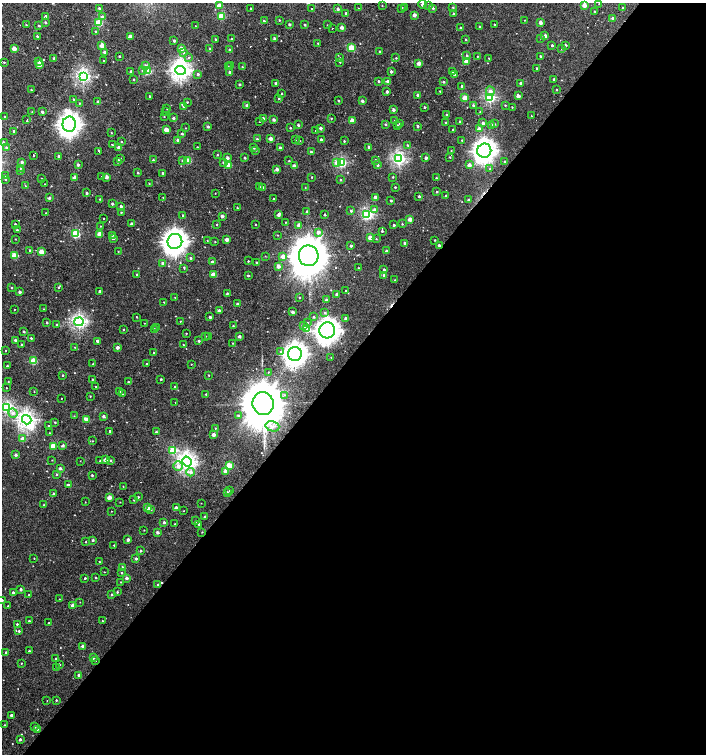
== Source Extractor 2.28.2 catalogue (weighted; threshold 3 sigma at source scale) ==
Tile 12 of 4 x 4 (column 4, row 3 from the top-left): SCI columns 4387-5794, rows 1506-3008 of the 6023 x 6013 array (HDU 1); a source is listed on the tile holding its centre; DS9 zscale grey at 2 x 2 block average (1 PNG px = mean of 2 x 2 image px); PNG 708 x 756 px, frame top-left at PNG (2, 3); each listed source drawn as its Kron ellipse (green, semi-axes under 4 px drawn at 4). Shown black and unused: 53% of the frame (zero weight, under 2 of 3 exposures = <1% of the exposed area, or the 3 px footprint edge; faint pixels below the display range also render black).
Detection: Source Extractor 2.28.2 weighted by HDU 2 'WHT'; one run over the whole footprint, this tile lists its part. Background 0.00103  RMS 0.0032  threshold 0.0145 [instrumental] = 3 sigma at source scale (4.5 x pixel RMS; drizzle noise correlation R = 1.50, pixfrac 1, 0.0396/0.0396 arcsec/px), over >= 5 px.
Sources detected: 528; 2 inside a brighter object's white glare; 14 cosmic-ray / hot-pixel residue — neither listed nor drawn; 2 inside a brighter listed object's ellipse — not listed separately; of the other 510, all 500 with FLUX_AUTO >= 0.258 (the completeness limit of this list) listed and drawn (10 fainter detections not listed), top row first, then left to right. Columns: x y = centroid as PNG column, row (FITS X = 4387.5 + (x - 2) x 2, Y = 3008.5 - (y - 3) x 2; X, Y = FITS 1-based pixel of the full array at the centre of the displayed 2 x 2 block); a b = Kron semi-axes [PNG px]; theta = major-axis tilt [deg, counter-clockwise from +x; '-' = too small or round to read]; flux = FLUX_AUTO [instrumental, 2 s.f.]
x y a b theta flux
423 4 4 2 - 2.1
599 4 2 2 - 0.27
429 5 2 2 - 0.95
584 5 3 2 - 6.3
219 6 2 2 - 7.3
382 6 2 2 - 0.37
405 7 3 2 - 0.54
453 7 3 2 - 0.71
99 8 2 2 - 1.2
251 8 2 2 - 0.69
358 8 2 2 - 1.2
402 8 3 2 - 0.61
433 8 2 2 - 1.1
622 8 2 2 - 0.67
312 9 2 2 - 0.59
338 9 3 2 - 2.1
595 11 2 2 - 0.53
346 13 2 2 - 1.6
453 14 2 2 - 1.1
414 15 2 2 - 4
221 16 3 3 - 20
46 17 2 2 - 5.2
102 17 3 2 - 1.8
612 18 3 2 - 1.4
279 20 2 2 - 0.58
525 20 2 2 - 0.26
264 21 2 2 - 1.2
45 22 3 2 - 1.1
99 23 3 3 - 30
540 23 3 2 - 3.3
289 24 2 2 - 1.2
494 24 2 2 - 0.46
26 25 2 2 - 0.55
305 25 2 2 - 1
327 25 2 2 - 0.28
39 26 3 2 - 0.93
195 26 2 2 - 0.41
342 27 2 2 - 4.6
479 27 3 2 - 0.83
332 28 2 2 - 1.4
460 28 2 2 - 0.76
95 31 2 2 - 0.58
37 36 2 2 - 1.1
545 36 3 2 - 5
130 37 2 2 - 7.3
541 38 3 3 - 0.77
215 39 2 2 - 0.99
231 39 2 2 - 0.69
274 39 2 2 - 1.7
465 39 2 2 - 0.98
174 41 2 2 - 1.8
318 43 2 2 - 0.52
102 45 2 2 - 9.6
552 45 2 2 - 1.2
565 45 2 2 - 1.6
181 48 3 2 - 5.5
351 48 3 3 - 20
14 49 2 2 - 9.2
210 49 2 2 - 1.1
562 49 2 2 - 0.37
229 50 2 2 - 1.6
380 51 2 2 - 0.85
104 52 2 2 - 2.4
184 53 3 3 - 0.93
119 56 2 2 - 0.69
467 56 3 2 - 1.1
477 56 2 2 - 0.5
540 56 2 2 - 1
189 57 2 2 - 0.85
340 58 3 3 - 0.72
396 58 2 2 - 0.47
489 58 2 2 - 0.48
54 59 3 2 - 1.3
39 61 3 3 - 1.3
104 61 2 2 - 0.63
466 61 3 2 - 6.5
4 62 3 2 - 0.68
340 62 2 2 - 0.55
419 63 2 2 - 5.6
39 65 2 2 - 7.4
145 65 4 3 - 1.3
228 66 3 2 - 0.7
231 66 2 2 - 0.67
242 67 3 2 - 0.59
537 68 2 2 - 1.1
143 70 3 3 - 1.2
180 70 5 4 - 260
131 71 2 2 - 1.7
147 71 3 3 - 42
230 72 2 2 - 1.9
391 72 2 2 - 1.8
452 72 2 2 - 1.2
198 74 3 3 - 1.4
455 75 2 2 - 3
83 76 3 3 - 130
134 79 2 2 - 0.73
554 79 3 2 - 1.2
378 81 2 2 - 0.86
388 81 2 2 - 2
443 82 2 2 - 0.98
276 83 2 2 - 2.1
521 83 2 2 - 2.1
240 84 2 2 - 0.97
462 86 2 2 - 1.4
31 90 2 2 - 0.66
557 90 2 2 - 0.49
440 91 2 2 - 0.51
490 91 5 4 - 3.1
387 92 2 2 - 2.1
282 94 3 2 - 0.47
418 95 2 2 - 2.2
150 96 2 2 - 0.93
518 96 2 2 - 4.4
490 97 3 3 - 80
279 98 2 2 - 0.87
465 98 3 3 - 15
73 99 2 2 - 0.65
338 100 2 2 - 0.73
362 101 2 2 - 1.9
98 102 2 2 - 2.4
187 102 2 2 - 0.57
79 103 2 2 - 0.42
473 105 3 2 - 1
505 105 2 2 - 0.57
184 106 3 2 - 1.6
247 106 2 2 - 3.3
424 107 2 2 - 0.87
512 107 2 2 - 0.39
167 109 2 2 - 0.43
393 110 2 2 - 2.7
32 112 2 2 - 0.41
42 112 2 2 - 1.6
166 112 2 2 - 0.54
480 112 2 2 - 0.28
446 114 3 2 - 0.47
5 116 2 2 - 0.6
531 116 2 2 - 0.32
164 117 2 2 - 0.33
173 118 2 2 - 1.9
263 118 2 2 - 2.7
331 118 2 2 - 0.54
27 120 2 2 - 0.76
274 120 2 2 - 2.4
352 120 2 2 - 5.6
394 120 2 2 - 0.3
259 122 2 2 - 0.29
460 122 2 2 - 1.4
446 123 2 2 - 0.71
483 123 3 2 - 2.3
69 124 7 6 - 420
386 124 2 2 - 1.2
400 124 3 3 - 0.62
494 124 3 2 - 0.63
298 125 2 2 - 1.3
397 125 3 2 - 0.52
492 125 3 2 - 3.9
208 126 2 2 - 1.8
418 126 2 2 - 1.1
185 128 2 2 - 0.34
290 128 2 2 - 0.75
320 128 2 2 - 2.3
479 129 3 2 - 6.8
166 130 2 2 - 8
453 130 2 2 - 0.79
14 131 2 2 - 1
316 131 2 2 - 0.47
111 133 3 2 - 0.47
182 134 2 2 - 1.4
257 139 3 3 - 1.2
271 139 2 2 - 4.6
295 139 2 2 - 0.72
178 140 2 2 - 2.6
321 140 2 2 - 3
462 140 2 2 - 0.59
300 141 2 2 - 0.29
344 141 2 2 - 0.77
121 142 3 2 - 0.57
4 143 3 2 - 1.3
112 145 3 2 - 0.63
407 145 3 2 - 0.68
119 147 2 2 - 6.3
197 147 2 2 - 0.53
369 147 2 2 - 1.4
6 148 2 2 - 0.84
254 148 3 2 - 0.83
280 148 2 2 - 1.8
99 151 3 2 - 0.91
255 151 2 2 - 0.44
451 151 2 2 - 0.37
484 151 7 7 - 440
311 152 2 2 - 1.4
34 155 2 2 - 2.5
217 155 2 2 - 0.59
59 156 2 2 - 2.4
450 157 2 2 - 0.48
227 158 3 2 - 2.6
245 158 2 2 - 1
399 158 4 4 - 120
426 158 2 2 - 2.8
121 159 2 2 - 0.52
153 160 2 2 - 1.3
375 160 2 2 - 1.3
182 161 3 3 - 1.2
188 161 3 3 - 14
289 161 3 2 - 0.52
22 162 2 2 - 2.1
117 162 2 2 - 0.81
505 162 2 2 - 1.4
223 163 3 2 - 0.78
337 163 4 3 - 3.7
341 163 3 3 - 69
78 165 2 2 - 2
229 165 3 2 - 9.3
378 165 2 2 - 1.3
469 165 3 2 - 4.1
294 166 2 2 - 6
20 168 3 2 - 0.46
277 169 2 2 - 3.1
490 169 3 3 - 1.1
20 171 2 2 - 0.79
138 173 3 2 - 0.86
163 173 3 2 - 1
5 175 3 2 - 0.84
75 177 2 2 - 7
102 177 2 2 - 0.47
106 177 3 2 - 3.4
312 177 2 2 - 0.57
393 177 3 2 - 0.62
436 178 2 2 - 0.68
5 179 3 3 - 1
42 179 2 2 - 0.7
340 180 2 2 - 0.76
149 183 2 2 - 0.44
45 184 2 2 - 0.27
25 186 2 2 - 0.43
260 187 3 2 - 0.44
305 187 2 2 - 0.36
395 187 2 2 - 0.83
263 188 2 2 - 2.1
436 192 2 2 - 0.62
87 193 2 2 - 1.7
215 193 2 2 - 0.35
419 196 2 2 - 1.3
446 196 2 2 - 0.97
163 197 2 2 - 0.39
375 197 3 2 - 2.9
49 198 3 2 - 1.3
100 199 2 2 - 0.58
273 199 2 2 - 0.55
469 200 2 2 - 1.4
391 201 2 2 - 1.1
112 204 2 2 - 1.6
121 206 2 2 - 1.8
237 207 2 2 - 0.46
374 210 3 3 - 3.2
351 211 3 2 - 1.1
121 212 2 2 - 0.65
307 212 2 2 - 2.3
46 213 2 2 - 0.52
367 214 3 3 - 110
183 215 2 2 - 0.86
278 215 3 2 - 3.1
325 215 2 2 - 1.2
222 216 2 2 - 2.9
104 218 2 2 - 0.45
410 219 3 2 - 8.3
286 222 2 2 - 0.37
15 224 2 2 - 1.5
132 224 2 2 - 2.6
217 224 3 2 - 0.42
256 224 2 2 - 0.41
402 224 3 2 - 0.59
299 225 2 2 - 5.1
394 225 2 2 - 1.4
100 226 2 2 - 0.38
17 230 2 2 - 1
382 231 2 2 - 1
318 232 3 3 - 3.4
76 234 3 3 - 47
100 234 3 2 - 10
112 235 2 2 - 0.86
277 235 3 2 - 0.41
113 238 2 2 - 1.6
370 238 3 2 - 9.1
15 239 3 2 - 0.29
227 239 2 2 - 5.8
376 239 2 2 - 0.49
207 240 2 2 - 0.35
435 240 2 2 - 0.5
175 241 7 7 - 520
215 242 2 2 - 0.43
405 243 2 2 - 2.9
439 245 3 2 - 1.4
351 246 2 2 - 1.5
30 250 2 2 - 1
118 251 2 2 - 0.39
386 251 2 2 - 2
41 252 2 2 - 11
14 255 3 2 - 15
265 256 3 2 - 0.3
283 256 3 3 - 5.6
309 256 10 10 - 2800
191 258 2 2 - 1.1
248 261 2 2 - 0.66
212 262 2 2 - 2.3
256 262 3 2 - 0.7
163 263 3 3 - 1.8
278 266 2 2 - 5
184 268 3 2 - 1.3
359 268 2 2 - 0.49
384 269 2 2 - 1.2
137 274 2 2 - 0.96
214 275 3 2 - 10
384 275 2 2 - 1.7
248 276 2 2 - 1
395 280 3 2 - 0.5
11 288 2 2 - 0.7
59 288 2 2 - 0.56
100 291 2 2 - 1.9
346 291 3 3 - 1.1
20 292 2 2 - 2.2
227 293 2 2 - 1.1
337 294 2 2 - 2.6
175 297 2 2 - 0.41
299 298 2 2 - 0.71
326 300 2 2 - 1.6
164 302 2 2 - 0.42
237 304 2 2 - 1.3
15 309 2 2 - 0.28
44 309 2 2 - 0.38
219 311 2 2 - 3.4
293 312 2 2 - 2.9
325 313 3 3 - 1
137 317 2 2 - 0.53
210 317 2 2 - 2.1
314 317 2 2 - 1.1
345 318 3 2 - 1.6
180 321 2 2 - 0.38
79 322 4 4 - 140
47 323 2 2 - 1.4
144 323 2 2 - 0.28
308 323 3 2 - 0.89
57 325 2 2 - 1.1
303 325 3 3 - 1.9
233 326 2 2 - 0.5
157 327 2 2 - 0.75
154 329 2 2 - 0.62
306 329 3 3 - 26
123 330 2 2 - 0.52
327 330 8 8 - 520
24 331 2 2 - 1.1
186 333 2 2 - 0.54
205 336 2 2 - 0.78
208 336 2 2 - 0.29
239 336 2 2 - 2.2
31 338 2 2 - 0.71
15 340 2 2 - 1.9
97 341 2 2 - 260
199 341 2 2 - 1.1
232 343 2 2 - 0.37
22 345 2 2 - 1.5
183 345 2 2 - 0.41
75 347 2 2 - 0.54
117 347 2 2 - 3.6
6 351 2 2 - 0.33
154 352 2 2 - 0.58
281 352 4 4 - 1.7
295 354 7 7 - 440
331 358 2 2 - 0.37
33 361 3 3 - 26
93 364 2 2 - 0.35
146 364 2 2 - 0.87
191 364 2 2 - 0.29
7 366 2 2 - 1
268 372 2 2 - 0.49
62 375 2 2 - 0.81
209 375 2 2 - 0.59
92 379 2 2 - 0.62
161 379 2 2 - 0.96
8 381 2 2 - 0.29
128 382 2 2 - 0.76
96 386 2 2 - 0.31
175 387 2 2 - 1
7 388 2 2 - 0.3
34 391 2 2 - 0.34
119 392 2 2 - 1.3
122 394 3 2 - 0.44
206 394 2 2 - 0.58
285 395 3 2 - 0.57
90 396 2 2 - 0.51
61 398 2 2 - 0.33
175 403 2 2 - 0.46
263 404 11 10 - 4500
7 407 3 3 - 110
13 413 5 4 - 3.1
74 416 2 2 - 0.32
103 416 2 2 - 2.2
238 416 3 2 - 1.1
27 420 5 4 - 190
86 420 3 2 - 6.5
55 422 2 2 - 0.68
48 426 2 2 - 0.62
272 426 7 5 -16 4.1
215 428 2 2 - 0.31
110 431 2 2 - 1.8
156 432 2 2 - 0.98
50 433 2 2 - 0.35
213 435 2 2 - 5.3
23 439 2 2 - 8
92 441 2 2 - 0.55
63 445 3 3 - 1.3
53 446 3 3 - 16
173 450 3 3 - 35
16 455 2 2 - 2
52 460 3 2 - 0.27
105 460 2 2 - 5.8
111 460 3 2 - 1.1
80 461 2 2 - 1.2
100 461 2 2 - 0.61
187 462 5 4 - 210
178 466 5 4 - 3.6
229 466 3 3 - 23
60 468 2 2 - 2.5
225 471 3 3 - 4.2
191 472 4 4 - 3.1
56 474 3 2 - 0.94
92 475 2 2 - 0.95
68 485 2 2 - 1.4
123 486 2 2 - 0.35
229 491 2 2 - 0.41
227 492 3 3 - 1.6
53 494 2 2 - 1.8
109 497 2 2 - 8
138 497 2 2 - 0.74
134 500 2 2 - 0.53
85 502 2 2 - 0.27
120 502 2 2 - 0.3
201 503 2 2 - 0.26
43 505 2 2 - 0.32
148 507 2 2 - 8.3
176 508 2 2 - 4.5
151 509 3 3 - 1.1
111 511 2 2 - 0.28
184 511 2 2 - 0.29
205 517 2 2 - 1.3
196 521 2 2 - 1
164 522 2 2 - 1.7
175 524 2 2 - 0.49
199 524 2 2 - 0.87
144 530 2 2 - 0.36
157 532 2 2 - 2.6
202 532 2 2 - 0.43
93 540 2 2 - 1.2
128 540 2 2 - 3
86 542 2 2 - 0.51
114 545 2 2 - 0.74
141 551 2 2 - 1.3
34 558 2 2 - 0.43
136 559 2 2 - 1.5
99 562 2 2 - 0.37
122 567 2 2 - 1.3
104 572 2 2 - 0.38
122 573 2 2 - 0.6
85 578 2 2 - 0.99
95 578 2 2 - 0.99
126 578 2 2 - 2.9
121 582 2 2 - 0.36
158 585 2 2 - 1.2
21 589 2 2 - 2
13 592 2 2 - 1.3
117 592 2 2 - 0.81
112 594 2 2 - 1
29 595 2 2 - 0.67
59 599 2 2 - 0.26
2 600 2 2 - 1.8
80 602 2 2 - 0.26
73 605 2 2 - 5.9
8 606 2 2 - 0.53
29 621 2 2 - 0.98
102 621 2 2 - 0.48
49 623 2 2 - 0.55
17 624 2 2 - 1.2
19 631 3 2 - 0.98
83 646 2 2 - 3.2
29 651 2 2 - 1.3
6 652 2 2 - 1.1
93 658 2 2 - 2.6
56 659 2 2 - 0.63
95 661 2 2 - 0.4
21 663 2 2 - 0.39
60 664 3 2 - 0.64
56 668 2 2 - 0.74
79 675 2 2 - 3.7
47 700 2 2 - 0.3
56 700 2 2 - 0.79
11 715 2 2 - 1.9
5 725 2 2 - 0.52
35 727 2 2 - 0.73
37 729 3 2 - 0.74
20 739 2 2 - 1.8
Overlapping masked pixels (flux is a lower limit): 2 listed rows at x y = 439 245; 263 404
Isophote crosses this tile's border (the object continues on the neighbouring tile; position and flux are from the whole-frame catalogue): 2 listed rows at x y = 423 4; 2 600